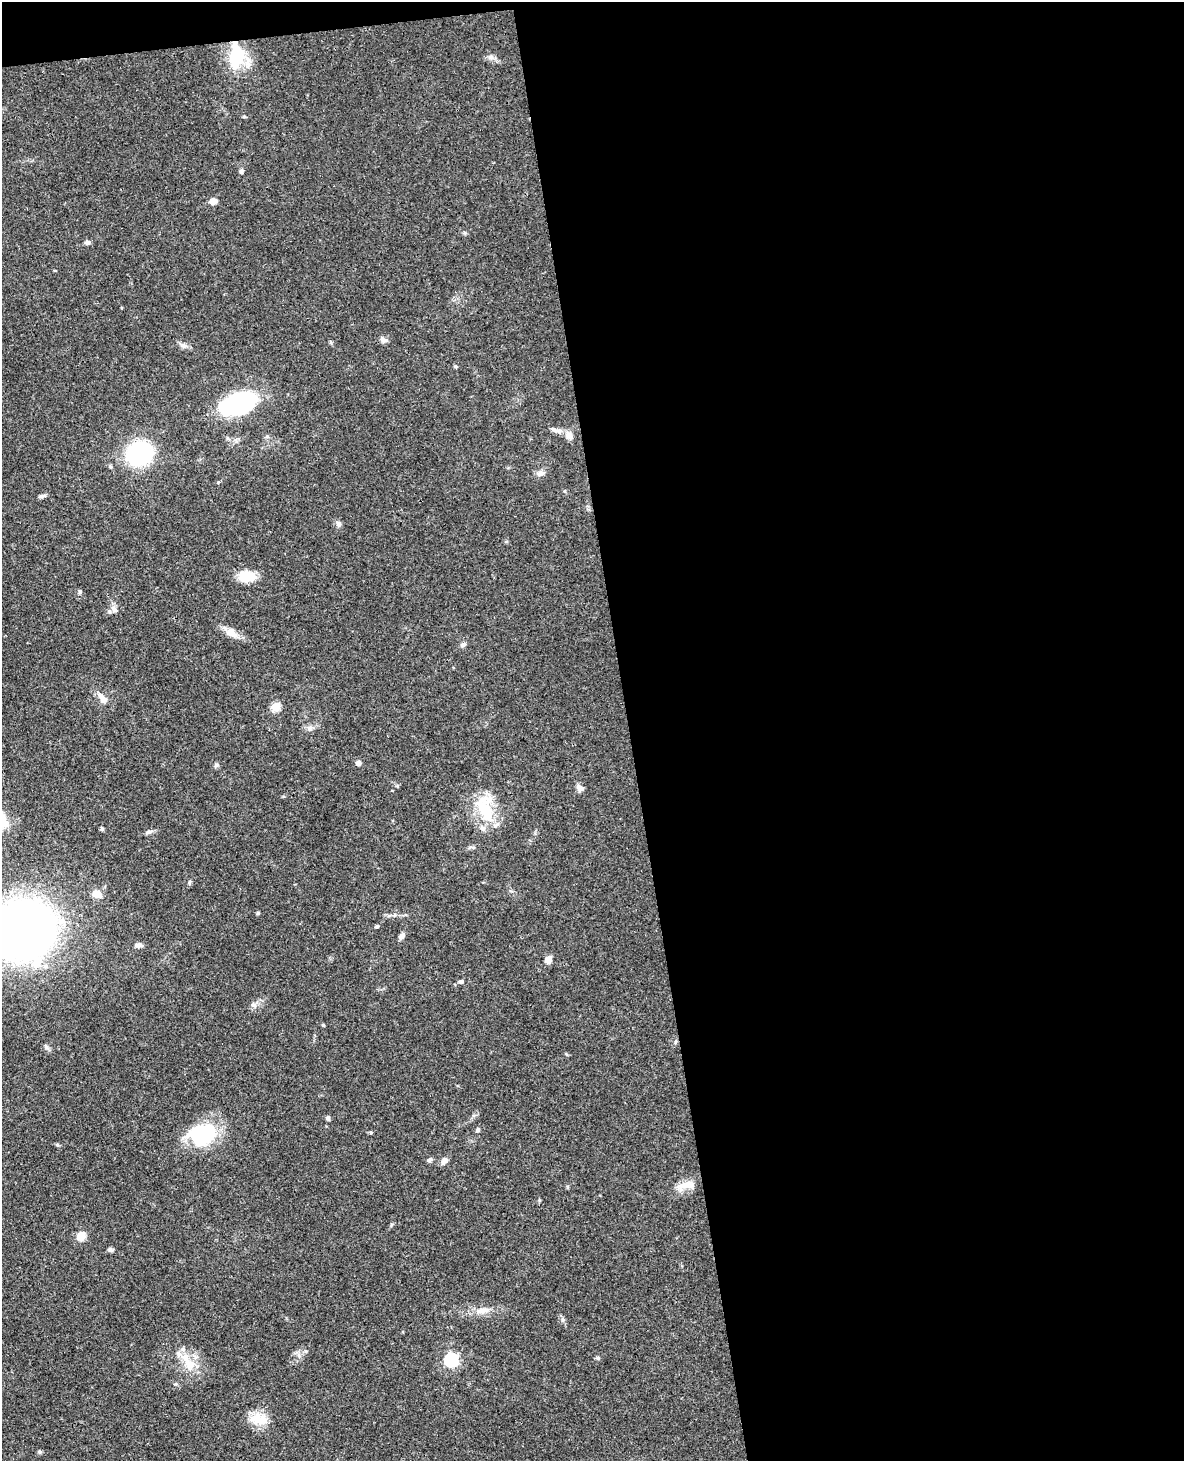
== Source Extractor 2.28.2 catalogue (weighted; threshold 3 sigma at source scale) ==
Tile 4 of 4 x 3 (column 4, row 1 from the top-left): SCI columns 3605-4786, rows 3172-4630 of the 4843 x 4777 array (HDU 1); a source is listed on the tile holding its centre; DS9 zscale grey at full resolution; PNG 1186 x 1463 px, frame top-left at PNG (2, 2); no overlay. Shown black and unused: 48% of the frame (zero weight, under 3 of 4 exposures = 6% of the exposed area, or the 3 px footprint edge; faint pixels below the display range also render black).
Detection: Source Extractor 2.28.2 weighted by HDU 2 'WHT'; one run over the whole footprint, this tile lists its part. Background 0.0648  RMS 0.0049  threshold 0.0219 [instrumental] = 3 sigma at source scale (4.5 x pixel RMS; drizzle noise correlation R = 1.50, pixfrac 1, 0.05/0.05 arcsec/px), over >= 5 px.
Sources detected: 63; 2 inside a brighter listed object's ellipse — not listed separately; the other 61 listed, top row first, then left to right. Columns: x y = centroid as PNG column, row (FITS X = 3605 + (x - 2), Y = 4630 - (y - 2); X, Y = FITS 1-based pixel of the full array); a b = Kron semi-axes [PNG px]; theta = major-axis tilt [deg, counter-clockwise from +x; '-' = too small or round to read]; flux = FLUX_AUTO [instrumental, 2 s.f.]
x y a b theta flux
237 57 26 19 -76 25
491 57 8 5 -59 1.4
241 171 7 5 70 0.98
213 201 8 7 - 2.7
87 242 7 5 4 1.5
385 340 11 5 -18 1.4
184 346 10 6 -21 1.8
455 366 5 4 - 0.63
238 403 32 17 20 61
555 430 15 5 -19 2.1
569 435 12 8 -62 2.8
267 437 6 4 0 0.77
227 438 6 4 -71 0.68
139 453 19 17 29 64
111 467 6 4 -71 0.66
541 473 11 8 15 2.1
42 496 9 5 11 1.2
339 524 9 6 -70 1.5
247 576 21 14 -4 8.7
80 591 6 5 - 0.88
114 609 10 7 -49 2.2
232 633 18 11 -34 4.9
463 644 8 5 31 1.4
102 698 19 8 -50 3.9
276 707 5 5 - 21
310 728 8 7 - 1.9
358 763 5 5 - 1.8
217 765 7 5 4 1.1
397 786 5 4 - 0.63
580 788 8 7 - 2.4
392 791 3 2 - 0.44
484 808 34 19 -75 22
102 829 5 4 - 0.81
149 832 8 4 0 1.1
97 894 11 9 -19 4.4
258 913 4 4 - 0.67
377 926 6 4 16 0.68
22 930 61 55 16 330
402 936 8 5 51 1.9
139 945 9 6 0 1.8
548 960 8 7 - 3.3
461 982 7 5 7 1
254 1005 8 4 0 1.2
323 1025 5 3 - 0.51
676 1042 7 3 81 0.74
328 1118 6 5 - 0.96
478 1130 6 5 - 0.85
202 1135 32 24 19 33
430 1160 8 5 29 1
444 1161 10 7 54 2.3
684 1185 25 9 23 6.2
539 1200 5 3 - 0.51
391 1225 6 4 71 0.62
81 1236 9 8 - 5.6
110 1250 6 6 - 1.1
482 1311 18 8 10 4.8
598 1358 6 5 - 0.81
451 1360 6 6 - 94
190 1364 15 14 - 8
259 1419 25 14 -10 9.1
39 1452 6 5 - 0.75
Overlapping masked pixels (flux is a lower limit): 1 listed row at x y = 237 57
Isophote crosses this tile's border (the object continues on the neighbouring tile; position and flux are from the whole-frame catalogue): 1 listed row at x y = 22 930
Unlisted compact peaks at least as high as the median listed source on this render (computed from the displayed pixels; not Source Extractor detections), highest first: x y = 57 1145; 189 882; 562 1320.